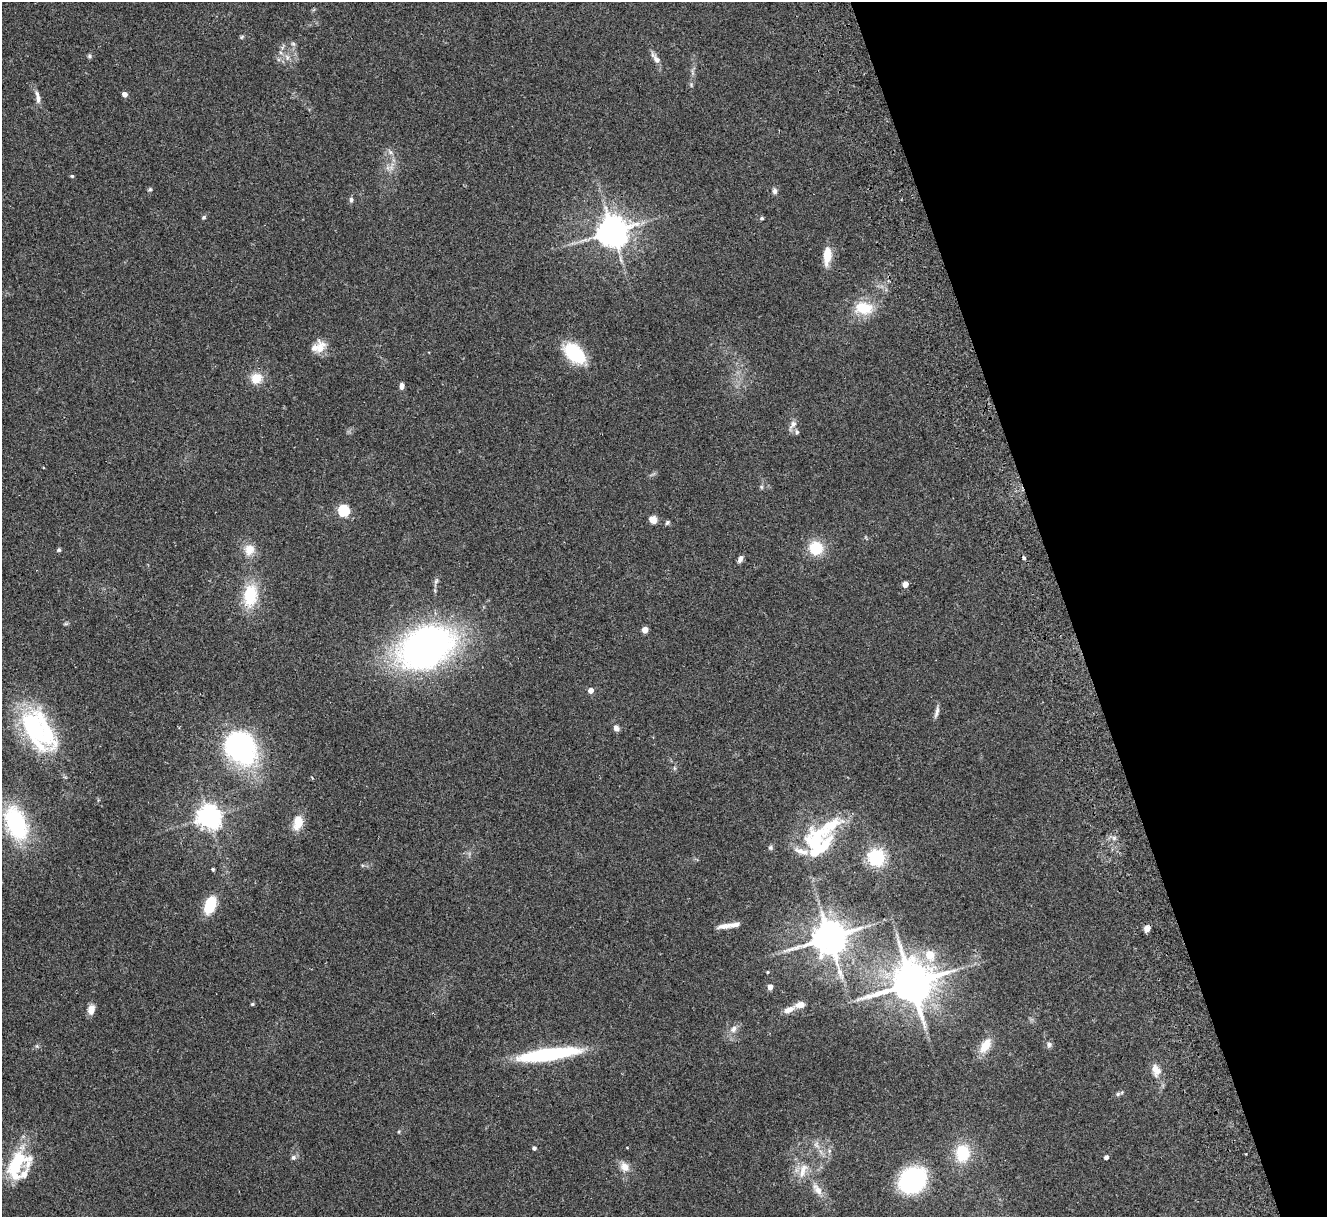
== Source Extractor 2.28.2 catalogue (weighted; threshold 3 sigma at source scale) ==
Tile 12 of 4 x 4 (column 4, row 3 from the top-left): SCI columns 4032-5356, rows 1385-2599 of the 5411 x 5322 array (HDU 1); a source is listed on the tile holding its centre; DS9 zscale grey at full resolution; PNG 1329 x 1219 px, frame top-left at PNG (2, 2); no overlay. Shown black and unused: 20% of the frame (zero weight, under 2 of 3 exposures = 3% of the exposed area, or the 3 px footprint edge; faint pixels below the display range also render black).
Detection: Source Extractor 2.28.2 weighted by HDU 2 'WHT'; one run over the whole footprint, this tile lists its part. Background 0.072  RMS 0.0085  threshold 0.0381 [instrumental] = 3 sigma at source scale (4.5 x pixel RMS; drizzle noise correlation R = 1.50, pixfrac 1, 0.05/0.05 arcsec/px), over >= 5 px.
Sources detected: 85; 3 inside a brighter object's white glare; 2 cosmic-ray / hot-pixel residue — not listed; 7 inside a brighter listed object's ellipse — not listed separately; the other 73 listed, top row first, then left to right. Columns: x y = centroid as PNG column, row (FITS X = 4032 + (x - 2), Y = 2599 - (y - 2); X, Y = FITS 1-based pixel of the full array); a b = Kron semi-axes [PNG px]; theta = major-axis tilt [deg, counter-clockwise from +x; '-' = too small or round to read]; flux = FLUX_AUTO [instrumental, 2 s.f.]
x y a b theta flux
242 37 6 5 - 1.1
293 44 7 5 -43 1.6
89 56 6 5 - 1.4
287 57 9 5 -72 2.7
656 59 16 6 -52 4.9
124 94 4 4 - 5.2
38 97 16 6 -78 4.7
390 152 7 6 - 2.3
72 176 4 4 - 1.1
150 189 5 5 - 1.1
775 191 8 6 89 2.2
351 200 7 5 -90 1.9
204 217 5 5 - 1.4
762 218 4 4 - 1.4
613 231 9 9 - 1500
827 256 21 8 85 14
863 308 24 16 -6 23
320 348 21 11 77 9.6
575 353 23 14 -44 44
256 378 15 13 26 11
401 386 8 5 89 2.9
793 424 13 7 54 4.1
797 432 7 6 - 1.8
761 487 6 4 -89 1.2
344 510 5 5 - 85
653 520 8 7 - 6.9
667 522 7 5 52 1.5
816 548 14 14 - 23
59 550 5 5 - 1.2
249 550 15 13 66 10
740 559 8 5 64 3.7
905 584 4 4 - 7.7
250 596 28 16 82 31
645 630 4 4 - 11
425 647 44 31 28 380
590 690 4 4 - 6.6
937 712 15 5 74 3.2
616 728 8 6 -61 3.3
38 732 61 32 -70 82
240 748 40 31 -52 120
208 817 7 7 - 720
298 822 12 8 80 18
16 823 35 20 -69 80
815 841 30 27 76 52
770 847 7 5 89 1.5
876 857 6 6 - 290
213 869 3 3 - 1.8
210 905 19 11 70 23
725 926 21 6 10 6.3
829 937 10 10 - 2000
930 955 11 8 -71 14
768 972 4 4 - 0.87
911 983 12 11 - 3300
770 987 5 4 - 6
252 1004 5 4 - 1.1
91 1009 12 8 78 5.9
789 1010 14 7 24 6.6
733 1029 11 8 52 4.5
1049 1044 8 6 90 2.1
985 1046 17 9 57 14
548 1054 45 8 8 140
1156 1070 17 10 -70 8.5
1118 1094 6 5 - 1.5
534 1148 4 4 - 2.1
829 1151 6 4 72 1.6
962 1153 18 15 84 29
293 1157 7 6 - 2.2
1106 1157 4 4 - 2.7
16 1164 34 22 56 50
624 1167 13 10 -59 6.8
803 1169 16 9 68 9.2
912 1180 21 18 40 120
817 1189 20 9 -54 8.4